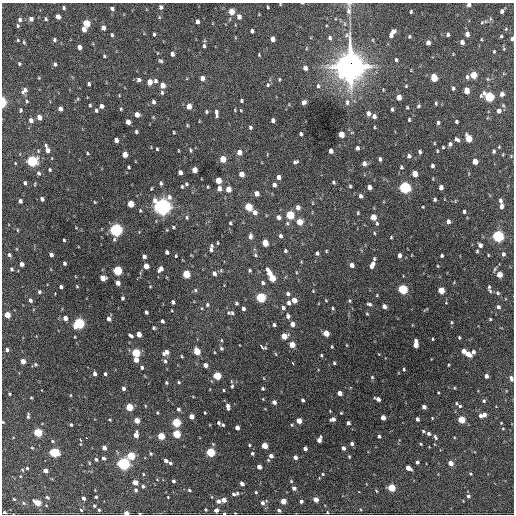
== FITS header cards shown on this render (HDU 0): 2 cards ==
NAXIS1  =                  512 / Axis length
NAXIS2  =                  512 / Axis length

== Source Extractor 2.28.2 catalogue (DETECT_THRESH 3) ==
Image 512 x 512 px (HDU 0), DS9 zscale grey, 1 PNG px = 1 image px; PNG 516 x 516 px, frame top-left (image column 1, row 512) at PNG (2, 3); no overlay
Background 1150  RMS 35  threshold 105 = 3 sigma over >= 5 px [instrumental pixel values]
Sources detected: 450; all 450 listed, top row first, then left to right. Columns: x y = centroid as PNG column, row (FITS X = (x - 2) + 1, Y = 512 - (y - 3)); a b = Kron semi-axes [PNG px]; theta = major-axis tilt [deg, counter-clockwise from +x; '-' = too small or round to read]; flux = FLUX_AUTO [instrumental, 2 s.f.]
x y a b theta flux
302 3 3 2 - 1.6e+03
280 4 4 3 - 1.7e+03
469 5 4 4 - 7.5e+03
161 7 5 4 - 6.1e+03
268 7 4 2 - 2.3e+03
64 8 4 3 - 4.1e+03
112 8 4 4 - 5.8e+03
348 11 12 8 -85 1.4e+04
502 11 5 4 - 6.0e+03
231 12 5 4 - 3.4e+04
411 12 4 3 - 3.1e+03
58 17 5 4 - 1.7e+04
159 17 5 3 - 2.3e+03
239 17 5 4 - 1.1e+04
20 19 5 4 - 6.8e+03
31 19 5 4 - 8.9e+03
46 19 4 4 - 3.6e+03
197 21 4 3 - 9.5e+03
482 22 5 4 - 2.3e+03
86 23 5 4 - 6.0e+04
345 24 6 4 -72 3.5e+03
18 26 6 4 -89 3.3e+03
103 28 5 4 - 1.1e+04
84 29 5 4 - 1.5e+04
506 29 5 4 - 2.6e+03
252 31 4 3 - 5.7e+03
393 32 5 4 - 1.0e+04
154 34 4 3 - 3.2e+03
448 34 4 3 - 4.3e+03
467 34 4 4 - 1.2e+04
112 35 4 3 - 3.9e+03
391 35 5 4 - 8.7e+03
409 36 5 4 - 3.1e+03
501 36 4 3 - 3.0e+03
330 38 6 5 - 5.4e+03
273 39 4 4 - 1.4e+04
481 39 4 2 - 1.9e+03
512 39 4 3 - 7.5e+03
18 40 4 3 - 2.2e+03
54 40 4 4 - 4.1e+03
373 40 5 3 - 2.0e+03
24 42 5 4 - 2.6e+03
462 42 4 4 - 1.1e+04
428 43 4 4 - 1.3e+04
204 46 5 3 - 4.5e+03
79 47 4 4 - 1.2e+04
494 52 4 3 - 2.4e+03
172 54 4 4 - 8.7e+03
259 55 4 3 - 2.0e+03
104 56 4 3 - 2.8e+03
396 60 5 4 - 3.7e+03
160 61 6 4 -23 4.1e+03
19 64 4 3 - 3.0e+03
55 64 5 4 - 4.9e+03
350 66 13 11 90 2.9e+06
305 68 5 4 - 9.4e+03
473 75 5 4 - 4.9e+04
467 77 5 4 - 4.9e+03
39 78 4 3 - 1.7e+03
202 78 5 4 - 1.2e+04
434 78 5 4 - 6.5e+04
279 79 5 3 - 2.3e+03
139 80 5 4 - 7.3e+03
155 81 5 5 - 5.3e+03
150 82 5 4 - 2.1e+04
89 84 4 3 - 4.3e+03
162 85 5 4 - 2.0e+04
268 85 6 4 51 3.6e+03
318 86 6 4 -90 4.4e+03
406 86 4 3 - 2.1e+03
453 88 5 4 - 4.2e+03
25 90 8 5 44 1.0e+04
466 91 5 4 - 2.9e+04
162 92 5 4 - 3.8e+03
502 94 5 4 - 1.2e+04
119 95 3 2 - 1.5e+03
399 97 5 4 - 2.0e+04
489 97 6 5 - 1.8e+05
78 99 4 3 - 1.9e+03
27 101 5 4 - 2.8e+03
241 101 4 3 - 3.3e+03
3 102 7 4 88 3.3e+04
153 102 4 4 - 5.2e+03
304 102 5 4 - 7.8e+03
347 102 8 5 89 6.5e+03
436 103 4 2 - 3.0e+03
90 105 4 3 - 2.8e+03
101 106 4 4 - 8.7e+03
189 106 5 4 - 2.4e+04
419 106 5 3 - 2.9e+03
407 107 4 3 - 2.2e+03
60 109 4 4 - 1.3e+04
121 109 4 3 - 2.4e+03
392 109 4 3 - 3.8e+03
21 110 4 3 - 3.2e+03
96 110 4 4 - 4.2e+03
241 110 4 4 - 1.9e+03
499 111 5 5 - 1.1e+04
206 112 4 4 - 3.2e+03
216 113 9 4 -85 7.5e+03
368 113 5 4 - 9.8e+03
137 115 4 4 - 1.8e+04
374 116 4 4 - 9.2e+03
39 117 4 4 - 1.7e+04
31 120 5 4 - 1.0e+04
273 120 4 4 - 7.0e+03
409 120 4 3 - 2.8e+03
128 122 5 4 - 1.8e+04
456 122 3 3 - 3.7e+03
438 123 4 3 - 4.3e+03
250 127 5 4 - 4.1e+03
374 127 3 2 - 1.9e+03
136 132 3 3 - 4.2e+03
174 132 3 2 - 2.4e+03
301 134 4 3 - 4.3e+03
341 134 5 4 - 3.2e+04
468 138 5 4 - 5.6e+04
116 140 4 4 - 1.1e+04
457 140 6 4 -36 6.2e+03
434 143 4 2 - 1.7e+03
450 144 5 4 - 5.7e+03
46 146 4 4 - 3.8e+03
443 147 3 3 - 2.5e+03
499 147 3 3 - 1.9e+03
357 148 4 3 - 5.9e+03
157 149 3 3 - 2.7e+03
47 150 5 4 - 1.4e+04
190 150 5 3 - 2.8e+03
331 151 4 4 - 1.2e+04
437 151 4 3 - 2.0e+03
493 151 4 3 - 4.5e+03
239 152 5 4 - 2.0e+04
420 152 4 3 - 5.0e+03
87 153 4 3 - 2.4e+03
125 154 5 4 - 2.8e+04
409 156 5 4 - 6.6e+03
223 159 5 4 - 3.8e+04
380 159 4 3 - 5.8e+03
32 161 5 5 - 2.9e+05
295 162 6 4 19 4.8e+03
475 162 5 4 - 2.6e+04
15 163 3 2 - 1.5e+03
364 163 5 4 - 1.2e+04
432 166 4 3 - 5.8e+03
128 167 3 3 - 3.0e+03
401 167 5 4 - 3.8e+03
50 170 4 3 - 2.8e+03
194 170 5 4 - 2.3e+04
180 172 4 4 - 1.3e+04
39 173 5 4 - 5.0e+03
241 174 5 4 - 2.0e+04
415 174 5 4 - 3.2e+04
278 177 4 4 - 1.0e+04
218 180 5 4 - 4.2e+04
333 182 4 3 - 3.4e+03
25 183 4 3 - 4.8e+03
161 183 6 4 -84 4.1e+03
35 184 5 3 - 2.0e+03
186 184 4 4 - 3.5e+03
274 185 4 4 - 7.7e+03
182 186 4 3 - 2.9e+03
350 186 4 4 - 2.8e+03
208 187 3 3 - 2.1e+03
369 187 4 4 - 1.2e+04
405 187 5 5 - 4.3e+05
441 187 4 4 - 1.1e+04
219 188 5 4 - 1.2e+04
228 189 5 4 - 2.4e+04
257 194 5 4 - 1.4e+04
361 196 4 3 - 6.4e+03
42 199 4 4 - 8.3e+03
435 199 3 3 - 3.6e+03
20 201 4 3 - 7.5e+03
500 201 5 4 - 5.3e+03
95 202 3 3 - 1.9e+03
313 203 5 3 - 1.8e+03
130 204 5 4 - 3.8e+04
162 206 7 7 - 1.2e+06
501 206 5 3 - 8.9e+03
248 207 5 4 - 7.9e+04
298 207 5 4 - 1.1e+04
423 207 3 2 - 1.8e+03
255 212 6 5 - 1.3e+04
464 212 4 3 - 4.3e+03
358 213 4 3 - 2.3e+03
290 215 5 5 - 1.1e+05
187 217 5 4 - 3.6e+03
278 217 5 5 - 8.3e+03
373 217 5 4 - 3.3e+04
448 221 4 4 - 7.3e+03
299 222 5 4 - 3.4e+04
230 223 4 3 - 3.0e+03
287 223 6 5 - 3.7e+03
377 223 5 4 - 3.3e+03
173 227 4 4 - 3.3e+03
17 230 5 3 - 2.1e+03
116 230 5 5 - 5.8e+05
374 233 3 3 - 2.3e+03
250 236 7 4 -89 8.3e+03
280 236 5 4 - 5.6e+03
498 236 5 5 - 4.0e+05
391 237 3 2 - 2.2e+03
64 240 3 3 - 3.1e+03
217 243 3 2 - 2.2e+03
265 243 5 4 - 4.3e+04
480 245 4 4 - 9.4e+03
211 246 6 5 - 4.0e+03
211 250 5 4 - 5.4e+03
285 251 4 3 - 4.0e+03
326 251 3 3 - 2.0e+03
477 251 4 3 - 2.7e+03
167 252 4 3 - 6.1e+03
317 253 4 3 - 5.2e+03
503 254 6 5 - 5.0e+03
9 255 6 5 - 5.3e+03
51 255 4 4 - 8.3e+03
255 255 5 4 - 3.4e+03
399 255 4 3 - 1.0e+04
488 255 3 3 - 1.9e+03
144 256 4 4 - 7.6e+03
176 256 4 3 - 2.3e+03
442 256 3 3 - 3.5e+03
64 263 4 3 - 5.3e+03
22 264 4 4 - 1.1e+04
352 265 4 4 - 1.3e+04
372 265 8 4 64 1.8e+04
146 266 4 4 - 2.6e+04
438 266 3 2 - 1.7e+03
11 269 4 4 - 4.4e+03
160 269 6 4 52 1.3e+04
117 270 5 5 - 1.6e+05
249 270 4 3 - 3.2e+03
214 273 6 5 - 9.9e+03
269 273 8 5 -63 2.5e+04
186 274 5 4 - 7.9e+04
499 274 4 4 - 3.2e+04
103 278 5 4 - 2.5e+04
272 278 5 4 - 5.0e+04
118 283 4 4 - 1.6e+04
263 283 5 4 - 4.6e+03
77 286 4 3 - 2.2e+03
150 286 4 3 - 1.8e+03
61 287 4 3 - 5.2e+03
489 287 3 3 - 3.0e+03
402 289 5 5 - 1.9e+05
195 290 6 5 - 4.1e+03
441 290 5 4 - 4.8e+04
313 291 4 3 - 1.6e+03
490 291 7 4 -53 3.9e+03
39 292 5 4 - 3.8e+03
55 293 3 2 - 3.3e+03
498 293 6 5 - 4.5e+03
288 294 5 4 - 5.8e+03
261 297 5 5 - 2.0e+05
122 298 4 3 - 4.2e+03
30 300 5 4 - 6.7e+03
294 300 4 4 - 2.1e+04
326 300 3 3 - 1.8e+03
349 301 5 4 - 2.9e+03
173 302 4 3 - 6.9e+03
236 303 5 4 - 3.9e+03
289 303 5 4 - 7.1e+03
369 304 6 4 -22 4.9e+03
207 305 6 4 76 4.1e+03
384 306 4 4 - 9.5e+03
498 307 5 4 - 6.6e+03
243 308 4 3 - 6.4e+03
283 308 5 4 - 6.8e+03
333 308 4 3 - 3.0e+03
146 312 4 3 - 5.7e+03
232 313 6 6 - 5.9e+03
367 314 4 4 - 2.3e+03
7 315 5 4 - 3.4e+04
288 316 5 4 - 7.3e+03
65 318 4 4 - 1.4e+04
109 319 4 4 - 1.1e+04
490 319 3 3 - 2.4e+03
162 321 4 3 - 5.9e+03
451 322 4 3 - 2.4e+03
79 323 5 5 - 3.0e+05
292 324 4 4 - 1.3e+04
274 325 3 3 - 4.4e+03
154 328 3 3 - 3.3e+03
326 333 5 4 - 3.4e+04
139 334 4 4 - 2.1e+04
131 336 5 3 - 6.0e+03
284 336 5 5 - 3.9e+04
459 337 4 3 - 2.4e+03
433 339 3 2 - 2.2e+03
221 340 4 4 - 2.4e+03
416 341 4 3 - 6.5e+03
292 345 5 4 - 3.6e+04
415 345 6 4 -84 2.2e+04
262 347 6 3 -40 1.1e+04
332 347 3 2 - 2.3e+03
221 348 5 4 - 4.0e+03
7 350 5 4 - 6.0e+03
197 351 5 4 - 5.4e+04
463 351 4 4 - 1.5e+04
166 352 6 4 28 1.5e+04
214 352 4 3 - 1.6e+03
473 352 5 4 - 7.2e+03
136 353 5 4 - 1.1e+05
276 354 5 3 - 2.1e+03
468 354 6 4 -33 2.4e+04
321 355 3 3 - 2.4e+03
182 356 4 3 - 2.2e+03
136 360 4 4 - 1.8e+04
23 361 4 4 - 2.0e+04
165 361 7 5 -79 5.5e+03
293 363 3 2 - 1.9e+04
334 363 3 3 - 2.9e+03
35 364 6 4 -4 3.5e+03
205 365 4 4 - 1.5e+04
448 365 4 2 - 2.0e+03
142 367 4 3 - 4.8e+03
404 369 4 3 - 2.4e+03
95 374 4 3 - 7.7e+03
105 374 3 3 - 4.3e+03
217 376 5 4 - 8.8e+04
486 376 4 3 - 8.9e+03
372 377 4 4 - 2.5e+03
511 378 6 4 -70 7.2e+03
179 382 4 3 - 2.9e+03
166 383 4 3 - 3.0e+03
232 386 4 3 - 3.0e+03
123 388 4 3 - 7.4e+03
263 388 3 3 - 3.1e+03
454 388 4 3 - 2.2e+03
223 390 3 2 - 2.0e+03
339 393 4 4 - 1.6e+04
438 393 3 2 - 1.8e+03
9 394 3 3 - 2.8e+03
70 395 4 3 - 1.7e+03
31 398 3 3 - 2.2e+03
378 399 5 4 - 1.2e+04
303 400 4 3 - 4.7e+03
484 401 4 4 - 3.4e+03
274 402 4 4 - 1.0e+04
456 403 4 3 - 2.6e+03
228 406 6 3 -82 9.6e+03
460 406 4 3 - 3.4e+03
129 407 5 4 - 7.4e+04
424 407 4 4 - 1.1e+04
178 409 4 4 - 5.3e+03
330 411 2 2 - 1.4e+03
157 413 4 3 - 2.4e+03
205 413 3 2 - 1.9e+03
341 413 3 2 - 1.9e+03
484 415 4 4 - 1.1e+04
28 416 6 3 82 4.2e+03
191 416 4 4 - 2.0e+04
480 416 5 3 - 7.0e+03
383 418 4 4 - 1.9e+04
432 418 3 3 - 1.9e+03
333 419 5 4 - 1.2e+04
417 419 4 3 - 7.8e+03
110 420 3 3 - 2.5e+03
137 420 4 4 - 3.1e+04
461 420 5 4 - 5.4e+04
299 421 4 4 - 2.6e+04
3 422 3 3 - 1.9e+03
176 422 5 4 - 1.4e+05
219 423 4 3 - 4.2e+03
348 423 4 3 - 6.4e+03
501 423 3 3 - 1.6e+03
71 425 3 3 - 3.1e+03
223 425 3 3 - 3.1e+03
237 428 4 4 - 1.4e+04
503 429 4 3 - 1.9e+03
423 431 4 4 - 3.0e+03
37 432 5 4 - 1.2e+05
176 434 5 4 - 8.7e+04
428 434 5 4 - 5.7e+03
136 435 5 4 - 1.7e+04
161 436 5 4 - 5.4e+04
379 436 3 3 - 4.0e+03
435 437 7 4 -60 4.7e+03
87 438 3 2 - 3.2e+03
80 440 4 3 - 7.6e+03
319 440 5 4 - 1.4e+04
53 441 5 4 - 3.2e+03
352 444 4 3 - 6.0e+03
421 444 4 3 - 2.3e+03
249 445 3 2 - 2.4e+03
264 445 4 4 - 4.0e+04
32 448 5 3 - 2.2e+03
104 448 4 4 - 1.4e+04
343 448 4 3 - 8.5e+03
305 449 4 3 - 8.0e+03
54 452 6 4 -16 1.5e+05
210 452 5 4 - 1.5e+05
151 453 5 5 - 3.4e+03
252 453 3 3 - 3.9e+03
131 456 5 5 - 8.3e+04
271 456 5 4 - 9.7e+03
295 457 4 4 - 1.0e+04
349 457 3 3 - 2.4e+03
103 458 4 3 - 7.1e+03
96 459 4 4 - 4.3e+03
166 460 4 3 - 7.4e+03
417 462 4 3 - 4.5e+03
89 463 5 3 - 2.1e+03
170 463 4 3 - 4.4e+03
450 463 4 4 - 2.4e+04
123 464 5 5 - 5.1e+05
259 467 4 4 - 1.2e+04
27 468 4 4 - 3.2e+03
408 468 5 4 - 1.8e+04
45 470 4 4 - 1.6e+04
143 474 5 3 - 2.1e+03
323 474 4 3 - 2.2e+03
470 474 5 3 - 2.5e+03
173 481 4 3 - 5.1e+03
291 481 4 4 - 2.3e+03
135 482 4 4 - 2.1e+04
242 484 4 4 - 1.0e+04
143 486 4 4 - 4.2e+03
294 488 4 4 - 8.8e+03
391 488 5 4 - 7.6e+04
136 490 5 4 - 4.4e+03
189 490 5 3 - 3.3e+03
256 492 4 3 - 2.7e+03
237 493 4 4 - 2.9e+03
233 494 5 4 - 4.2e+03
468 496 5 4 - 5.3e+03
47 497 6 4 -40 3.2e+03
96 497 3 3 - 3.4e+03
168 497 3 2 - 1.6e+03
83 498 4 3 - 7.7e+03
14 499 4 3 - 2.5e+03
316 499 4 4 - 2.0e+04
224 500 4 4 - 1.6e+04
218 501 5 4 - 1.1e+04
283 501 4 4 - 2.5e+04
301 501 4 4 - 5.8e+03
23 503 6 4 -87 2.9e+03
37 503 5 4 - 4.6e+04
262 503 5 5 - 6.8e+03
94 506 3 3 - 2.7e+03
81 510 4 3 - 2.3e+03
99 510 3 3 - 2.7e+03
206 510 3 3 - 2.8e+03
216 510 4 4 - 1.1e+04
279 510 4 4 - 4.8e+03
4 512 3 3 - 4.0e+03
327 512 4 3 - 1.9e+03
126 513 4 3 - 1.6e+04
224 513 3 3 - 2.8e+03
235 513 2 2 - 1.5e+03
At the frame edge (FLAGS 8, measured only in part): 12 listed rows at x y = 302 3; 280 4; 469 5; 348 11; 512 39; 3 102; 511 378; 3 422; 4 512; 126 513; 224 513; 235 513